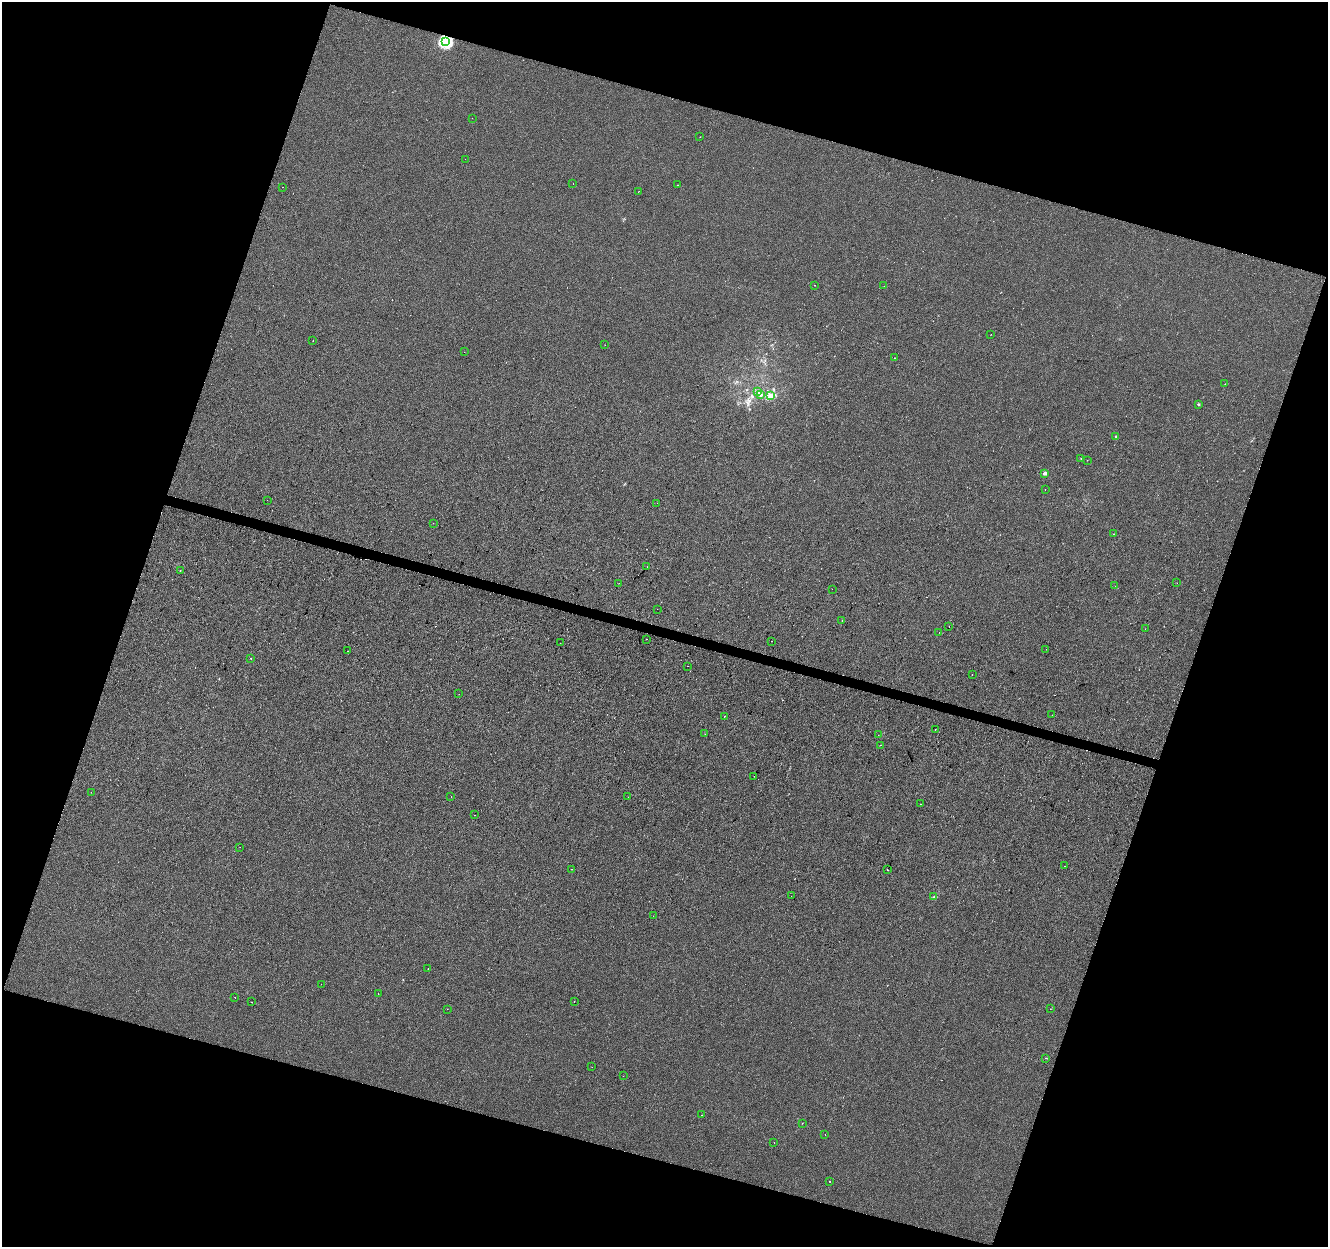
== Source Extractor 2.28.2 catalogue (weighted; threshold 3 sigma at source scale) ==
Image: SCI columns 8-5308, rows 280-5256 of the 5308 x 5473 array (HDU 1 of 3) = the unmasked area's bounding box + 8 px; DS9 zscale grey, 4 x 4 block average (1 PNG px = mean of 4 x 4 image px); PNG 1330 x 1249 px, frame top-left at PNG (2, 2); each listed source drawn as its Kron ellipse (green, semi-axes under 4 px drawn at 4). Shown black and unused: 37% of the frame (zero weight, under 2 of 3 exposures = <1% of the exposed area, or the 3 px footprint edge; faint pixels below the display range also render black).
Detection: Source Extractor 2.28.2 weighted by HDU 2 'WHT'. Background -8.94e-05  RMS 0.0042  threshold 0.019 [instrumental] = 3 sigma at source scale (4.5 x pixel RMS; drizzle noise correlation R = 1.50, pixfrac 1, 0.0396/0.0396 arcsec/px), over >= 5 px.
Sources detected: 106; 1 too faint to see at this stretch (4 x 4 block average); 19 cosmic-ray / hot-pixel residue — neither listed nor drawn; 1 coinciding with a brighter row at this scale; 1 inside a brighter listed object's ellipse — not listed separately; the other 84 listed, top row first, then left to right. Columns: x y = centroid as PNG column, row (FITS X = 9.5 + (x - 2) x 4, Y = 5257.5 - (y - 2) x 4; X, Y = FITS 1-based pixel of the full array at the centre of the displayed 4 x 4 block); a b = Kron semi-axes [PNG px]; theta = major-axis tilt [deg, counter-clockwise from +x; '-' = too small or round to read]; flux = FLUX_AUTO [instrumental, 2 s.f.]
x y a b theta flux
446 42 2 2 - 360
472 118 2 2 - 1
700 137 2 2 - 0.5
465 159 2 2 - 0.47
573 184 2 2 - 1.6
678 185 2 2 - 0.84
282 187 2 2 - 0.61
638 192 2 2 - 1
815 285 2 2 - 1.6
884 286 2 2 - 0.69
991 334 2 2 - 0.88
313 340 2 2 - 0.6
605 345 2 2 - 0.39
464 352 2 2 - 0.41
895 358 2 2 - 0.67
1225 384 2 2 - 0.97
757 392 3 3 - 7.5
760 395 4 3 - 5.3
771 395 4 3 - 5.6
1198 405 2 2 - 1.5
1116 436 2 2 - 1.6
1081 458 2 2 - 0.96
1087 460 2 2 - 2.1
1045 473 3 3 - 6.3
1045 489 2 2 - 2.5
267 500 2 2 - 0.41
657 503 2 2 - 0.7
433 523 2 2 - 0.88
1113 534 2 2 - 0.55
647 567 2 2 - 0.46
180 571 2 2 - 1.5
619 583 2 2 - 0.68
1177 583 2 2 - 0.43
1115 586 2 2 - 0.79
832 589 2 2 - 0.39
657 609 2 2 - 0.51
842 620 2 2 - 0.58
949 627 2 2 - 1.4
1145 629 2 2 - 1.8
939 632 2 2 - 0.5
647 639 2 2 - 0.86
772 641 2 2 - 0.88
560 643 2 2 - 1.1
1046 649 2 2 - 0.42
347 651 2 2 - 0.58
251 658 2 2 - 1.2
688 666 2 2 - 1.3
972 675 2 2 - 2
459 694 2 2 - 0.49
1052 715 2 2 - 0.57
724 716 2 2 - 1
935 729 2 2 - 1.1
705 734 2 2 - 0.52
878 735 2 2 - 0.45
880 745 2 2 - 0.77
754 776 2 2 - 3.2
91 792 2 2 - 0.8
451 797 2 2 - 0.48
628 797 2 2 - 0.41
920 804 2 2 - 0.83
475 815 2 2 - 0.46
240 847 2 2 - 0.37
1064 866 2 2 - 1.6
572 869 2 2 - 1.3
887 870 2 2 - 2.3
791 896 2 2 - 0.36
934 897 2 2 - 1.9
653 916 2 2 - 0.48
428 969 2 2 - 0.65
321 984 2 2 - 0.39
378 994 2 2 - 1.2
235 997 2 2 - 1.9
574 1001 2 2 - 0.95
252 1002 2 2 - 0.4
447 1009 2 2 - 1.1
1050 1009 2 2 - 1.2
1045 1058 2 2 - 0.5
592 1067 2 2 - 0.8
623 1076 2 2 - 1.4
701 1115 2 2 - 0.68
802 1123 2 2 - 0.57
825 1134 2 2 - 0.75
774 1142 2 2 - 0.35
830 1181 2 2 - 2.1
Overlapping masked pixels (flux is a lower limit): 1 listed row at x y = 446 42
Diffuse or blended objects may show on this block-average render without a row.